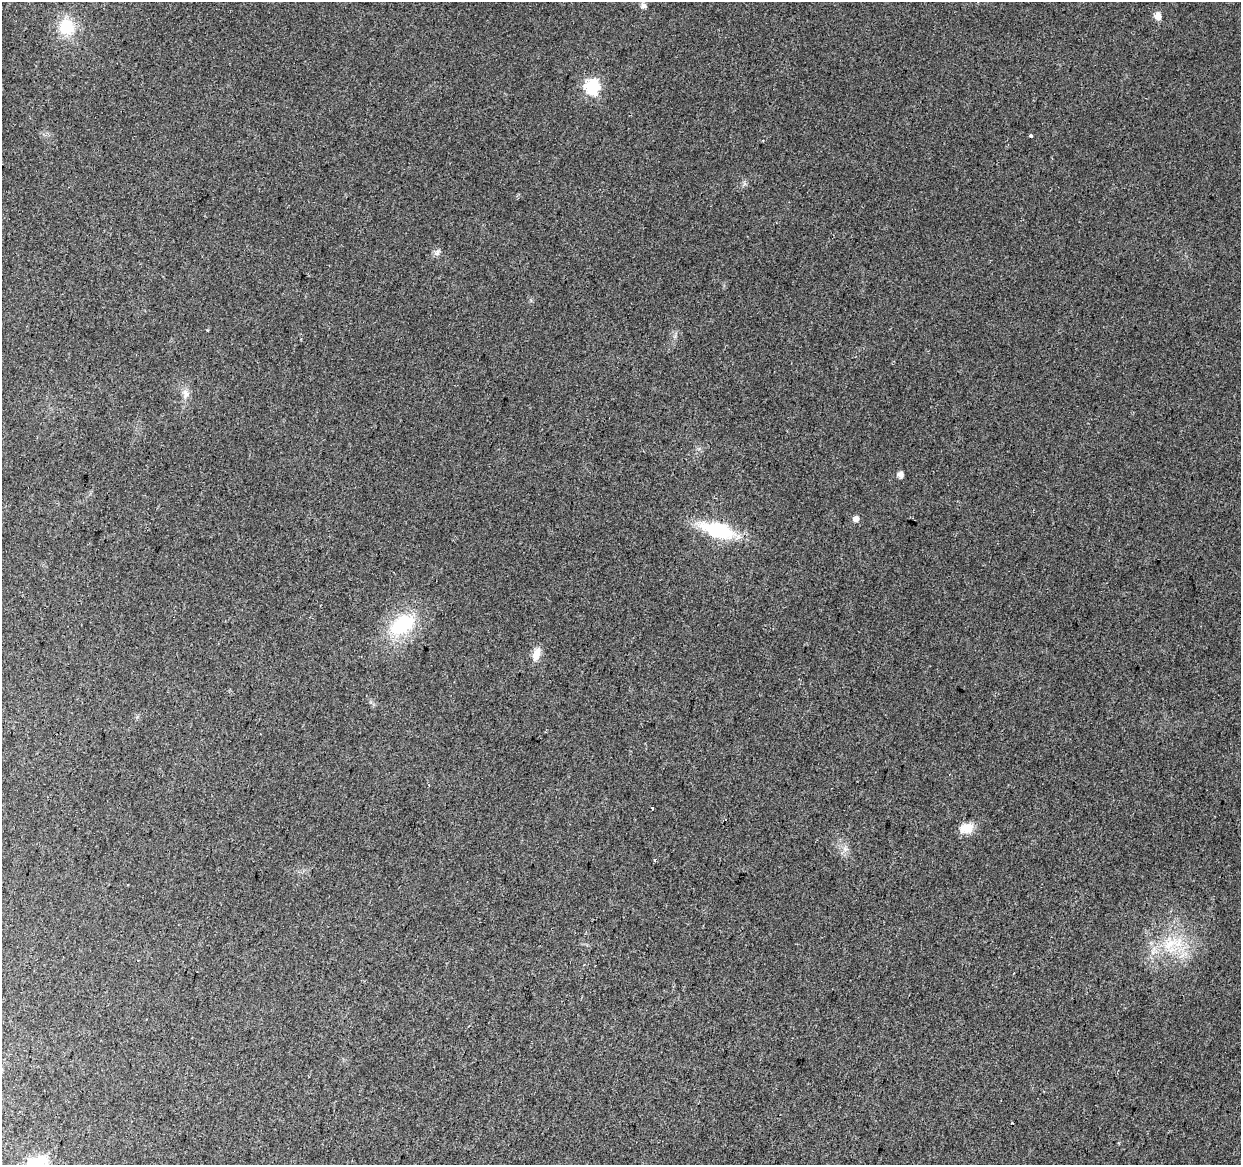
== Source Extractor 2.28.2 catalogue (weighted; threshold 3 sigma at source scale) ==
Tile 7 of 4 x 4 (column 3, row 2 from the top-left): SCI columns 2485-3723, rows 2612-3774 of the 4961 x 5162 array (HDU 1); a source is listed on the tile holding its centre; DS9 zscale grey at full resolution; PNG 1243 x 1167 px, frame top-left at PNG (2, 2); no overlay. Shown black and unused: <1% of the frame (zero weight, under 2 of 3 exposures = <1% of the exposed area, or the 3 px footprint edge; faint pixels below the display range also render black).
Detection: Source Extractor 2.28.2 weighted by HDU 2 'WHT'; one run over the whole footprint, this tile lists its part. Background 0.028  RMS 0.0057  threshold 0.0257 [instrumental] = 3 sigma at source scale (4.5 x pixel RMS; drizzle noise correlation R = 1.50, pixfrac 1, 0.0396/0.0396 arcsec/px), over >= 5 px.
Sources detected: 16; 1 cosmic-ray / hot-pixel residue — not listed; the other 15 listed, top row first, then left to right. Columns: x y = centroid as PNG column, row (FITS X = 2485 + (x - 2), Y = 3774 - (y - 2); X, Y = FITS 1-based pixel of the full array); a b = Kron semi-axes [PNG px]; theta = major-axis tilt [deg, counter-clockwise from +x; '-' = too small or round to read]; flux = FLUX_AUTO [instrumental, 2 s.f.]
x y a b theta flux
643 6 8 6 6 2.2
1158 16 8 7 - 4.3
66 27 19 18 - 18
592 86 8 7 - 63
1031 135 3 3 - 1.4
185 394 14 8 -85 3.8
900 474 6 5 - 2.9
856 519 7 6 - 2.7
719 530 33 14 -16 41
402 625 28 17 35 35
536 654 15 8 71 5.7
652 807 3 3 - 6.9
966 828 17 11 12 7.5
1170 944 25 11 25 15
37 1164 26 19 28 23
Isophote crosses this tile's border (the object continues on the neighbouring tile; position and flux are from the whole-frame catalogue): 1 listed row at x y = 37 1164
Unlisted compact peaks at least as high as the median listed source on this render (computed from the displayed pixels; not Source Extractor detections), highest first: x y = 436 253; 675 336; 845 849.